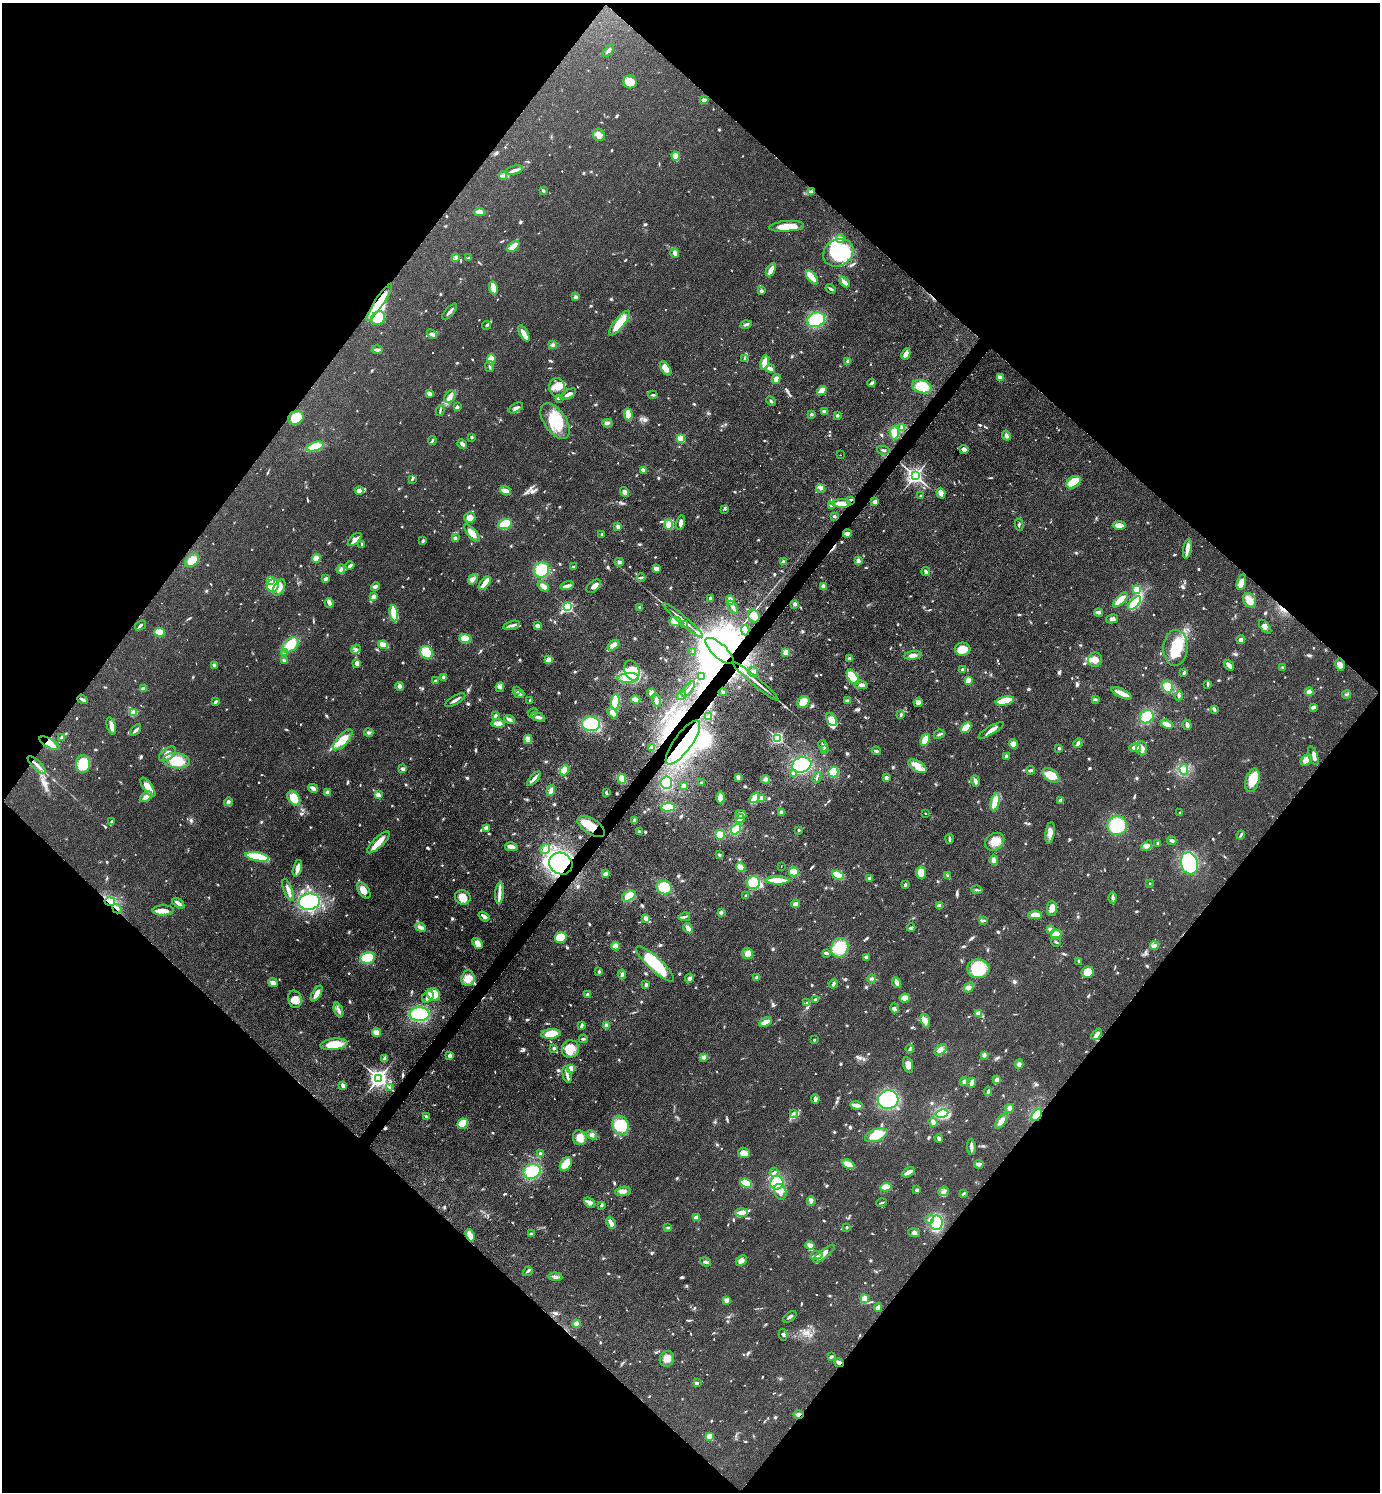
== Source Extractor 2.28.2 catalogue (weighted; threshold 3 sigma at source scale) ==
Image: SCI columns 298-5809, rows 2-5960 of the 5965 x 5962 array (HDU 1 of 3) = the unmasked area's bounding box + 8 px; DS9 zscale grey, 4 x 4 block average (1 PNG px = mean of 4 x 4 image px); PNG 1382 x 1494 px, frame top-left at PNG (2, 3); each listed source drawn as its Kron ellipse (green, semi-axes under 4 px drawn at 4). Shown black and unused: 50% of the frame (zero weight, under 3 of 4 exposures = <1% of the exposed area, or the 3 px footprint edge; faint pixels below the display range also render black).
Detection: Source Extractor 2.28.2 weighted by HDU 2 'WHT'. Background 0.0772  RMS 0.0065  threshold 0.0295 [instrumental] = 3 sigma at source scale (4.5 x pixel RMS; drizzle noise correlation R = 1.50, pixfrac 1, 0.05/0.05 arcsec/px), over >= 5 px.
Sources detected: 1064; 2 too faint to see at this stretch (4 x 4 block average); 10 inside a brighter object's white glare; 6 cosmic-ray / hot-pixel residue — neither listed nor drawn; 10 coinciding with a brighter row at this scale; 64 inside a brighter listed object's ellipse — not listed separately; of the other 972, all 500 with FLUX_AUTO >= 5.34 (the completeness limit of this list) listed and drawn (472 fainter detections not listed), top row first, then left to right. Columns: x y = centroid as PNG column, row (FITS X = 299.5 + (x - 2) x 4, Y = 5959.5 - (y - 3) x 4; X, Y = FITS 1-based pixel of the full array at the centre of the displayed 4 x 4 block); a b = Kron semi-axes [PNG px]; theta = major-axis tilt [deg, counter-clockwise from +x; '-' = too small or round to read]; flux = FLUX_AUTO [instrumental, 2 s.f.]
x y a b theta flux
608 51 7 3 51 9.7
630 82 7 6 - 70
704 100 4 3 - 12
599 135 6 5 - 25
676 156 4 4 - 41
514 170 9 3 15 17
503 175 4 3 - 7.5
543 191 4 2 - 7.2
812 191 3 2 - 7.2
479 212 5 3 - 22
787 226 17 5 4 87
840 239 4 2 - 7.2
513 247 7 3 41 46
675 253 5 3 - 19
838 253 16 13 30 290
456 257 4 3 - 9.6
468 258 3 2 - 6.4
771 270 7 3 60 37
812 277 8 4 -53 38
844 282 6 3 -44 25
493 288 6 4 -79 37
830 289 5 2 - 6.9
761 291 3 3 - 9.5
576 297 3 3 - 13
379 302 22 4 56 72
450 312 10 2 48 14
378 318 7 6 - 60
816 320 9 7 20 170
619 323 15 5 51 100
487 325 4 3 - 8.6
746 325 5 2 - 6.3
524 333 9 3 -59 41
432 334 5 3 - 9.3
553 345 3 3 - 8.6
377 350 5 2 - 11
906 354 6 2 62 44
745 358 3 2 - 5.6
491 359 5 4 - 59
847 361 4 3 - 7.3
765 363 7 4 77 53
490 367 5 2 - 8
666 368 8 4 -57 33
770 369 5 3 - 16
1000 377 4 3 - 21
776 379 5 4 - 20
872 383 4 2 - 12
922 387 10 6 -18 91
557 388 9 8 - 40
822 390 5 4 - 30
429 394 4 3 - 18
568 394 9 3 30 21
653 395 4 2 - 6.5
450 397 7 5 52 17
559 398 4 2 - 12
771 401 5 2 - 7.1
458 406 4 3 - 6
516 408 8 3 30 14
440 411 5 2 - 5.5
824 412 3 2 - 26
628 414 6 3 -85 52
811 414 4 2 - 5.3
837 415 4 2 - 7.5
296 418 8 6 27 78
555 421 20 11 -55 150
607 423 5 3 - 11
902 427 3 3 - 15
894 432 7 4 90 48
1006 436 5 3 - 11
472 437 3 2 - 5.7
681 438 2 2 - 150
432 440 4 2 - 6.8
462 444 5 3 - 14
315 447 9 4 16 76
964 449 4 4 - 14
883 450 6 2 -14 6
840 455 2 2 - 6.9
643 470 3 2 - 25
915 476 3 3 - 1100
412 479 3 2 - 5.5
1073 482 8 5 33 91
821 488 5 3 - 14
359 491 4 3 - 17
505 491 6 3 -22 36
625 492 5 4 - 15
941 493 5 4 - 28
921 496 2 2 - 10
851 500 3 2 - 6.4
875 502 4 3 - 12
841 503 9 4 -1 37
831 505 3 3 - 6
724 509 4 3 - 5.9
834 516 3 2 - 5.9
470 518 5 5 - 31
681 523 7 3 77 20
505 524 7 4 19 92
668 525 5 4 - 39
1019 525 6 2 -81 5.5
1119 525 6 4 -3 34
618 527 3 3 - 14
472 533 10 4 -50 37
602 534 2 2 - 5.5
847 534 4 2 - 24
455 538 3 3 - 8
355 540 8 4 43 25
423 541 4 3 - 6.3
362 544 3 2 - 8.2
1187 549 10 3 81 23
316 558 4 4 - 25
192 560 8 5 45 61
858 561 4 3 - 14
619 562 4 3 - 7.4
783 562 3 3 - 9.3
350 566 4 2 - 12
573 567 2 2 - 11
341 569 4 3 - 9.6
656 569 4 3 - 28
542 570 8 7 - 130
926 572 4 2 - 11
641 578 4 3 - 7.4
326 579 3 2 - 14
473 579 6 4 53 14
270 580 4 3 - 24
1241 582 8 4 74 33
485 583 8 3 51 51
273 585 6 5 - 210
375 586 4 3 - 9.6
543 586 6 3 -39 29
567 586 7 3 13 12
594 586 8 5 43 20
823 586 3 3 - 16
279 588 9 5 64 26
1136 589 4 4 - 26
373 597 4 3 - 16
710 598 3 3 - 6.1
730 600 5 3 - 34
1120 600 9 4 45 65
1249 600 8 6 -54 27
329 603 5 4 - 16
1134 603 8 4 49 140
795 604 2 2 - 33
567 607 3 2 - 400
640 607 3 2 - 6.2
733 607 7 3 -57 16
1099 612 4 3 - 10
394 613 8 3 -83 120
754 616 6 5 - 29
1112 619 6 3 13 14
683 620 26 2 -40 30
675 621 5 4 - 27
140 625 6 2 39 10
512 625 8 2 15 15
684 625 2 2 - 7
537 626 4 2 - 16
1265 627 8 4 -50 17
745 630 5 3 - 12
159 632 5 4 - 54
465 639 5 4 - 97
1241 640 4 3 - 11
290 645 9 6 39 74
383 645 4 3 - 57
613 645 7 4 37 24
1175 648 18 12 87 110
356 649 5 4 - 12
963 649 8 6 -2 63
693 651 2 2 - 12
719 651 18 7 -43 73000
426 652 7 6 - 83
786 652 3 3 - 29
285 653 3 2 - 7.3
913 655 8 4 7 20
850 658 4 3 - 12
284 660 4 3 - 8.4
548 660 4 2 - 29
1095 660 7 6 - 30
357 663 4 3 - 28
214 665 3 3 - 9.5
1229 665 6 4 -51 13
1340 665 6 4 -78 20
1282 667 3 2 - 5.6
632 670 10 7 -70 74
963 670 3 2 - 11
753 672 5 4 - 17
1184 673 3 3 - 5.7
443 677 3 3 - 8.7
702 677 3 2 - 29
853 677 8 4 -55 100
628 678 11 5 3 42
968 680 3 3 - 42
435 681 2 2 - 37
756 681 29 2 -40 37
1208 684 4 2 - 5.9
861 685 7 3 -6 12
400 686 4 3 - 16
1167 686 6 5 - 54
500 687 5 4 - 11
143 689 4 3 - 11
688 689 9 2 52 14
517 691 3 3 - 9.4
723 692 4 3 - 7.4
1309 692 4 4 - 21
651 693 4 3 - 18
1121 693 11 3 -25 35
519 694 5 3 - 8.7
1346 694 4 3 - 6.1
682 695 5 4 - 20
1179 696 4 3 - 8.6
82 699 5 3 - 8.5
1095 699 4 3 - 6
455 700 11 2 30 14
530 700 3 2 - 5.4
636 700 4 3 - 37
656 700 6 3 -75 11
848 701 3 3 - 10
1005 701 9 3 11 110
215 702 4 3 - 6.4
615 702 8 4 84 120
803 702 6 5 - 52
918 702 5 4 - 13
1313 707 4 3 - 14
1214 709 4 2 - 8.3
134 712 3 3 - 26
533 713 5 2 - 7.7
613 713 6 3 -45 19
495 715 3 3 - 7.3
901 715 4 2 - 7.9
538 717 7 3 -15 15
709 717 4 2 - 33
1147 717 7 6 - 85
509 719 5 3 - 12
831 719 7 4 -61 56
498 723 6 4 -6 34
591 724 9 7 -6 180
1167 724 6 3 -23 22
1187 725 5 2 - 16
111 726 9 3 -74 29
966 727 6 3 45 59
136 730 7 3 46 11
991 730 14 3 30 25
369 732 4 3 - 9.1
939 734 5 2 - 6.2
62 737 4 3 - 7.7
777 738 2 2 - 580
528 739 4 3 - 36
343 740 13 5 48 76
925 740 6 4 59 52
683 742 26 9 54 210
50 743 11 4 -29 38
1078 743 5 3 - 11
1013 744 5 4 - 27
823 746 6 2 -64 7.1
652 748 4 4 - 12
1059 748 3 2 - 6.1
1135 748 6 4 1 29
1142 748 7 5 -87 31
824 750 4 2 - 7.3
876 751 4 3 - 7.4
167 754 9 5 38 29
1006 756 3 3 - 7.9
1313 756 10 4 -70 17
1306 760 6 4 43 36
176 761 13 7 -7 98
83 764 9 6 89 96
37 765 12 2 -44 24
802 765 10 7 16 230
917 766 10 5 -31 35
403 769 4 2 - 15
1184 769 5 3 - 13
564 770 5 4 - 53
1031 770 4 2 - 8.4
833 772 5 5 - 86
793 773 3 3 - 6.5
1051 775 9 6 -36 81
738 777 3 2 - 20
817 777 5 2 - 5.4
886 778 3 2 - 17
534 779 9 3 47 16
622 779 5 3 - 74
765 779 4 3 - 7.5
1252 780 12 6 73 110
975 781 6 3 -74 14
666 783 6 6 - 110
702 783 3 2 - 5.6
683 785 3 3 - 7.8
148 787 11 4 -54 34
313 788 5 2 - 30
551 790 5 3 - 21
327 792 3 3 - 9.3
606 793 3 2 - 6.6
378 795 4 3 - 23
146 797 7 3 34 21
294 798 8 5 -55 82
720 798 6 3 88 39
754 798 6 4 50 19
762 798 4 3 - 34
1061 800 4 3 - 6.5
228 802 4 4 - 9.5
995 802 9 4 79 70
668 807 7 4 1 110
782 812 3 3 - 14
925 813 2 2 - 6.6
1180 813 2 2 - 12
741 814 5 3 - 11
740 819 4 3 - 33
634 820 4 3 - 11
111 822 4 3 - 5.6
1117 825 10 9 - 180
591 826 15 7 -32 89
486 828 4 3 - 14
736 829 6 3 50 88
799 830 2 2 - 11
639 832 3 3 - 9
1050 833 11 4 81 25
720 835 5 5 - 60
1241 835 4 2 - 5.9
950 839 5 3 - 6.8
1172 841 5 3 - 9.3
378 842 15 5 43 51
995 842 10 8 36 46
1158 843 3 3 - 7.9
1147 846 6 4 48 16
511 847 6 4 -12 19
545 849 5 4 - 17
719 855 3 2 - 6.2
257 857 12 4 -11 200
994 860 4 3 - 21
1189 863 11 8 -73 300
561 864 12 10 -29 600
741 867 5 3 - 29
781 867 2 2 - 5.7
297 868 8 3 75 25
794 872 5 4 - 53
921 873 6 5 - 47
606 874 4 3 - 13
838 875 6 3 -19 69
948 876 4 3 - 5.9
869 878 4 3 - 7.3
777 880 12 3 -1 100
753 883 6 6 - 110
1150 883 2 2 - 7.9
905 885 4 3 - 7.5
664 888 8 6 -23 120
288 890 12 3 -69 21
364 890 9 5 -55 32
977 890 5 2 - 6
499 893 11 3 86 25
629 896 7 4 30 51
746 896 3 3 - 7.1
463 897 8 7 - 48
1113 898 5 3 - 9.2
110 902 5 3 - 17
309 902 10 8 7 260
178 903 7 2 -36 20
796 904 4 3 - 17
939 906 4 2 - 22
1052 908 7 5 90 34
117 909 5 3 - 14
163 910 10 5 1 33
721 913 4 3 - 7.3
1035 915 7 3 1 39
484 916 6 3 -36 17
685 917 5 2 - 7.9
646 918 4 3 - 20
984 920 4 2 - 5.5
421 927 5 2 - 24
688 928 5 3 - 16
911 928 4 2 - 11
1050 929 4 3 - 9.2
1056 934 5 3 - 37
561 937 6 5 - 82
1056 942 5 2 - 5.7
477 943 6 3 -51 34
616 946 4 3 - 34
1154 946 4 3 - 13
840 948 10 8 69 96
748 953 5 5 - 24
826 953 4 2 - 7
866 957 3 3 - 12
367 958 7 6 - 110
1079 961 3 2 - 5.5
655 964 25 6 -43 230
978 969 11 9 -6 160
599 972 4 2 - 5.5
1088 972 6 6 - 48
622 974 5 3 - 8.6
757 977 3 2 - 12
468 978 8 6 85 42
690 978 5 4 - 11
872 979 4 2 - 8.9
273 982 5 4 - 16
896 982 5 3 - 14
833 984 4 2 - 9.6
646 985 3 2 - 9.1
969 987 5 3 - 15
317 994 9 3 58 36
434 994 7 6 - 64
588 995 2 2 - 33
428 997 6 5 - 17
905 998 5 4 - 41
295 999 8 7 - 34
816 999 4 3 - 7.3
807 1003 3 2 - 5.7
894 1008 5 3 - 9.7
338 1010 8 3 -70 15
979 1013 2 2 - 92
420 1014 10 7 2 200
925 1021 7 4 -72 24
765 1022 7 3 24 36
582 1025 4 3 - 9.3
606 1026 4 2 - 25
377 1032 4 2 - 42
551 1034 10 4 5 83
1097 1034 6 3 49 23
583 1039 4 2 - 6.5
814 1040 2 2 - 8.8
334 1044 13 5 6 87
554 1048 3 2 - 10
570 1049 9 8 - 77
910 1049 4 2 - 6.3
940 1050 7 4 35 19
984 1055 3 3 - 14
450 1056 3 3 - 12
704 1057 3 2 - 18
384 1058 3 2 - 14
1019 1064 5 4 - 9.5
908 1065 8 4 -75 26
571 1068 4 3 - 33
567 1075 8 3 -75 16
379 1078 3 3 - 2300
997 1080 4 3 - 14
964 1082 4 3 - 9.6
972 1083 5 2 - 28
343 1085 4 2 - 16
389 1087 4 2 - 5.6
988 1092 4 2 - 7.5
815 1099 5 4 - 11
888 1100 10 9 - 300
856 1105 6 2 -8 32
1010 1108 4 3 - 15
793 1113 3 3 - 6.9
942 1114 6 4 11 160
1037 1115 7 4 53 49
426 1116 3 2 - 7.3
1001 1121 9 3 54 30
933 1122 5 3 - 13
463 1123 5 4 - 69
621 1125 10 8 -71 130
592 1135 5 3 - 9.5
876 1135 12 6 22 66
580 1138 7 6 - 39
939 1138 4 3 - 8.4
971 1147 8 2 -88 22
744 1153 6 5 - 38
540 1154 4 3 - 6.7
566 1164 7 5 58 56
848 1164 6 4 -28 46
979 1164 5 3 - 18
532 1171 9 7 20 140
774 1172 4 2 - 6.5
908 1172 7 2 30 29
746 1183 6 3 -20 90
777 1183 7 6 - 170
886 1187 5 4 - 46
917 1190 3 3 - 6.9
623 1191 8 4 7 19
944 1191 5 2 - 7.6
780 1192 8 6 -70 36
964 1193 4 2 - 7.2
811 1201 4 3 - 10
590 1202 6 4 -41 15
881 1203 5 2 - 5.9
602 1205 3 2 - 7
742 1213 6 4 2 28
696 1218 2 2 - 73
929 1219 5 3 - 8
611 1223 6 3 -61 20
936 1223 7 6 - 160
847 1227 2 2 - 5.5
668 1228 4 2 - 5.4
914 1233 6 3 -8 9.6
531 1234 4 3 - 6.3
470 1235 6 4 -69 29
810 1245 4 3 - 28
824 1254 13 3 38 23
816 1255 6 3 10 10
741 1261 6 4 44 22
706 1262 6 2 -20 9.1
528 1271 5 2 - 6.3
555 1277 7 3 -6 10
865 1298 4 3 - 37
726 1300 2 2 - 47
878 1308 4 3 - 20
790 1317 7 2 37 10
576 1324 4 3 - 20
783 1335 5 3 - 6.7
831 1357 3 2 - 10
667 1359 8 7 - 29
839 1363 5 3 - 18
697 1383 4 3 - 6.4
799 1415 5 3 - 12
709 1436 2 2 - 98
Overlapping masked pixels (flux is a lower limit): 13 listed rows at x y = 812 191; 379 302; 851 500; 719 651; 683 742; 50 743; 591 826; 561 864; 110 902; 117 909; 1037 1115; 839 1363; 799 1415